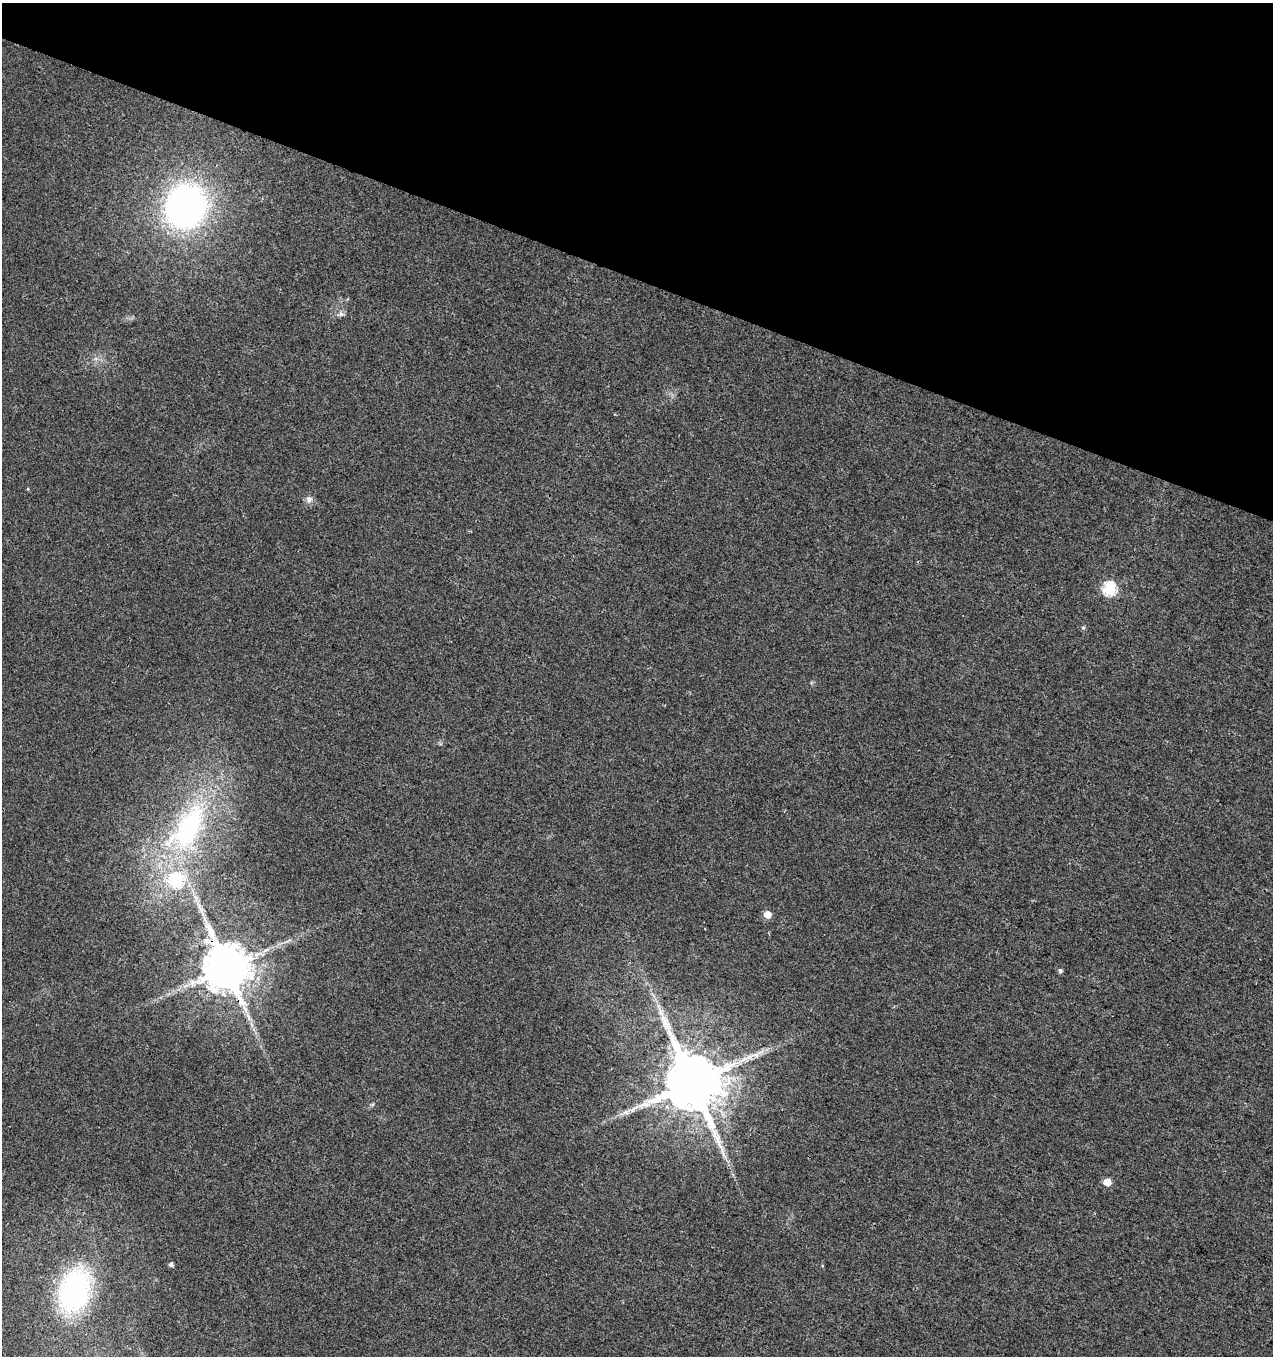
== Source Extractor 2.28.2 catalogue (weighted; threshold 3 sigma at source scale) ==
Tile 2 of 4 x 4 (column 2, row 1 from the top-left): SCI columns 1550-2820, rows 4064-5417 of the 5574 x 5425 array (HDU 1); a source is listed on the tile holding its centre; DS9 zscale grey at full resolution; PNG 1275 x 1358 px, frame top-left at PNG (2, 3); no overlay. Shown black and unused: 20% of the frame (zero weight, under 3 of 4 exposures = <1% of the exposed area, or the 3 px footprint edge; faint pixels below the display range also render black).
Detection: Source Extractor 2.28.2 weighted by HDU 2 'WHT'; one run over the whole footprint, this tile lists its part. Background 0.00757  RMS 0.0031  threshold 0.0141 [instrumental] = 3 sigma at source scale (4.5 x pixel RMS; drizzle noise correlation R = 1.50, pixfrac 1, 0.0396/0.0396 arcsec/px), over >= 5 px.
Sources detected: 19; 1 long thin detection or spike segment (spike, bleed or trail) — not listed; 1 inside a brighter listed object's ellipse — not listed separately; the other 17 listed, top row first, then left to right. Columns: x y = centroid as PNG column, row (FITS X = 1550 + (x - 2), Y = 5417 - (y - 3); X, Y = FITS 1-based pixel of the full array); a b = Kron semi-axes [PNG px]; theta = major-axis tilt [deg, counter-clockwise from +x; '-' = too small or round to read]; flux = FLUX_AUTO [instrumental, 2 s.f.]
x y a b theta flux
186 206 36 32 61 110
341 314 8 7 - 1.1
28 489 4 3 - 0.3
309 500 9 9 - 1.4
1109 588 7 6 - 41
1083 628 5 5 - 0.49
188 827 80 36 57 58
201 910 11 4 -61 1.3
767 914 5 5 - 4.5
226 968 13 12 - 1700
1060 970 6 5 - 0.73
692 1082 16 14 -63 2800
373 1104 6 4 71 0.41
626 1112 9 6 14 1.3
1107 1182 5 5 - 5.8
171 1265 5 4 - 0.98
74 1291 39 27 73 59
Overlapping masked pixels (flux is a lower limit): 1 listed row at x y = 226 968